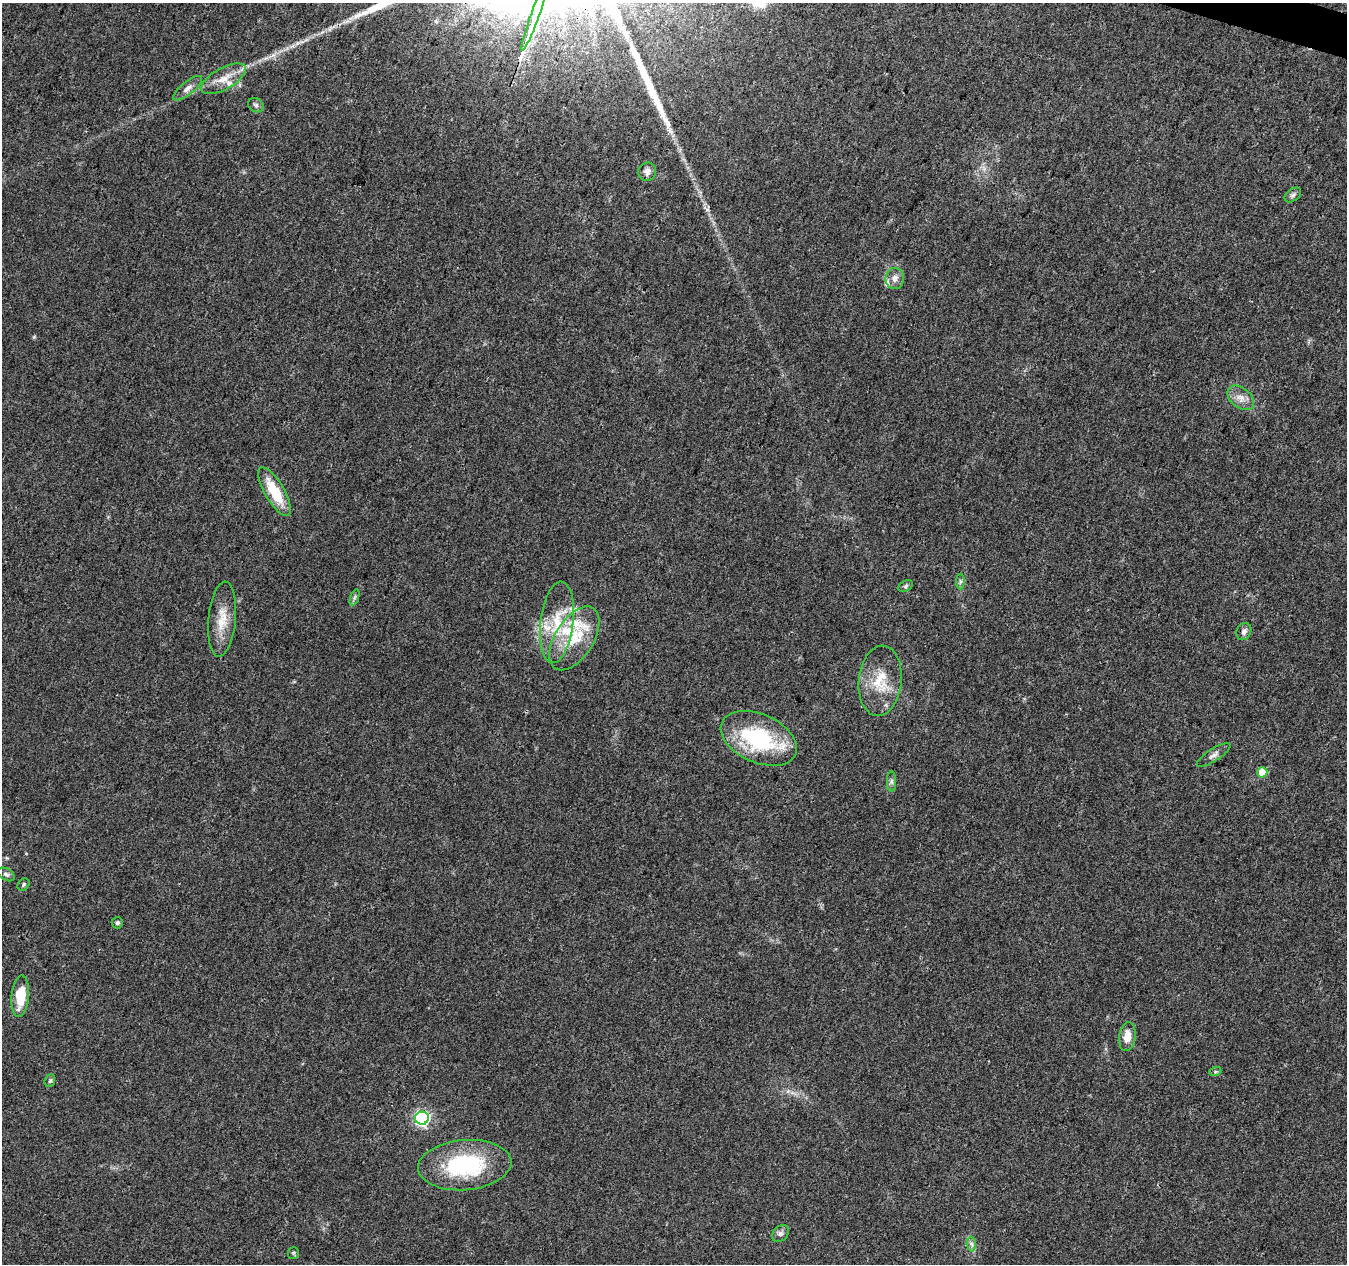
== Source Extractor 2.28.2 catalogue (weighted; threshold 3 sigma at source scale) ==
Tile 10 of 4 x 4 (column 2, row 3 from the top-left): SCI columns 1352-2696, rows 1541-2802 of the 5386 x 5539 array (HDU 1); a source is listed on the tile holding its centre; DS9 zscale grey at full resolution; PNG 1349 x 1266 px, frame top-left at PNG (2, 3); each listed source drawn as its Kron ellipse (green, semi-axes under 4 px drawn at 4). Shown black and unused: <1% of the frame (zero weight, under 3 of 4 exposures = <1% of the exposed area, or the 3 px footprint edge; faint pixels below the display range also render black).
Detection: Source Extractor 2.28.2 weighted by HDU 2 'WHT'; one run over the whole footprint, this tile lists its part. Background 0.0487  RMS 0.0044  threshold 0.0198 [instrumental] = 3 sigma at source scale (4.5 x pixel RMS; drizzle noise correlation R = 1.50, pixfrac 1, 0.0396/0.0396 arcsec/px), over >= 5 px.
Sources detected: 40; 1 inside a brighter object's white glare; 1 long thin detection or spike segment (spike, bleed or trail) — neither listed nor drawn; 5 inside a brighter listed object's ellipse — not listed separately; the other 33 listed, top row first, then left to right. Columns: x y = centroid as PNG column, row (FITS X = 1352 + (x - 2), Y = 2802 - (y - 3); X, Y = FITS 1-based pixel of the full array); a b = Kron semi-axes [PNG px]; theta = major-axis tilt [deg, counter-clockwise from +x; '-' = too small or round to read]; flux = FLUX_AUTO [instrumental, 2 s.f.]
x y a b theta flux
535 15 38 2 70 7900
223 79 25 10 29 6.9
188 88 18 6 39 2.9
256 105 8 6 -35 1.2
647 172 9 8 - 2.5
1293 195 9 6 38 1.2
895 278 10 9 - 2.9
1241 398 15 10 -40 3.9
275 492 28 9 -60 15
960 581 8 4 -90 0.98
905 586 8 5 28 0.88
354 597 8 4 71 0.79
222 619 38 13 85 9.8
557 622 41 16 83 18
1244 631 9 7 62 1.8
574 638 35 19 58 17
880 681 35 21 84 15
759 738 40 24 -24 43
1214 755 19 6 33 2.1
1262 772 5 5 - 9.5
891 782 10 4 90 1.1
6 874 9 6 -31 1.2
23 884 7 5 48 0.9
117 923 5 5 - 1
20 996 21 8 85 12
1127 1036 14 8 81 5.4
1215 1072 6 4 19 0.61
50 1081 6 5 - 0.79
422 1118 7 6 - 99
465 1165 47 25 5 45
780 1234 9 7 45 1.5
971 1244 7 5 -88 1.3
293 1253 6 5 - 0.71
Isophote crosses this tile's border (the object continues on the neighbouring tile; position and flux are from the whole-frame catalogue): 1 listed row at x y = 535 15